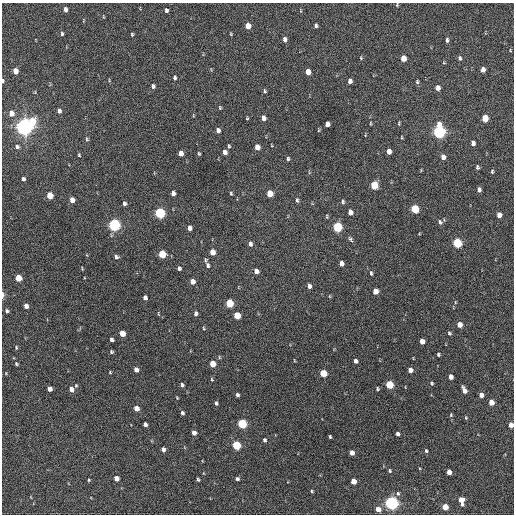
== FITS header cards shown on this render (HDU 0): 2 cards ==
NAXIS1  =                  512 / Axis length
NAXIS2  =                  512 / Axis length

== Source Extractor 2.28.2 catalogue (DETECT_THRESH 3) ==
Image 512 x 512 px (HDU 0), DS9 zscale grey, 1 PNG px = 1 image px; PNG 516 x 516 px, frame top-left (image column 1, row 512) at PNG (2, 3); no overlay
Background 234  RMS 15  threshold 45.1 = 3 sigma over >= 5 px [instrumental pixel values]
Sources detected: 159; all 159 listed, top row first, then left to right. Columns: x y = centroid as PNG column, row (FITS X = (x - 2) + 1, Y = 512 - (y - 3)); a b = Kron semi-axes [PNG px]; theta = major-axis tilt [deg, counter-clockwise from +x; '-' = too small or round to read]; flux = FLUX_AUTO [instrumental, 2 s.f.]
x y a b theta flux
397 5 5 4 - 930
65 9 5 4 - 3800
166 10 4 4 - 2400
316 25 4 3 - 2100
248 26 5 4 - 12000
62 34 5 4 - 1700
132 34 4 3 - 1200
231 34 4 3 - 880
284 39 5 4 - 3400
447 40 5 4 - 2100
510 50 3 2 - 750
361 58 4 4 - 1000
403 58 5 4 - 14000
460 58 6 5 - 2000
444 63 4 3 - 790
483 70 5 4 - 6000
15 71 5 4 - 11000
308 72 5 4 - 9400
174 77 6 4 -89 2200
3 81 4 3 - 1900
350 81 5 4 - 4300
417 82 5 4 - 1300
153 86 5 4 - 2300
438 88 5 4 - 5500
265 91 5 3 - 1300
220 108 4 3 - 1100
59 111 5 4 - 2800
11 113 5 5 - 7000
247 118 3 3 - 960
263 118 5 4 - 5400
485 118 5 4 - 23000
32 121 8 6 -78 21000
370 123 5 2 - 900
399 123 6 3 89 1100
327 124 5 4 - 7000
24 126 6 5 - 790000
218 130 5 4 - 4500
318 130 5 3 - 980
439 132 6 5 - 290000
402 137 4 2 - 870
87 139 7 4 -70 1500
473 143 5 4 - 3600
229 146 5 3 - 1400
17 147 5 4 - 2200
257 147 5 4 - 9200
225 152 5 4 - 4500
389 152 5 4 - 6400
181 153 5 4 - 7700
199 154 4 3 - 1200
79 155 5 4 - 1000
443 157 6 5 - 5200
288 159 5 4 - 1600
477 167 5 3 - 1800
492 171 5 4 - 1200
23 179 4 3 - 2400
374 185 5 5 - 32000
479 190 5 4 - 3300
173 193 5 4 - 4300
231 193 4 3 - 1200
270 194 5 4 - 19000
50 195 5 4 - 21000
72 200 5 4 - 10000
297 200 6 4 -83 1900
343 202 6 4 -81 1600
124 203 5 4 - 2600
415 209 5 5 - 49000
350 212 5 4 - 5600
160 213 5 5 - 130000
499 215 5 4 - 7100
327 217 6 3 90 1000
440 222 7 6 - 2400
114 225 5 5 - 220000
337 227 5 5 - 87000
190 228 5 4 - 4500
351 239 8 5 -54 2100
457 243 5 5 - 72000
250 244 6 4 -84 2700
212 252 5 4 - 12000
162 254 5 5 - 37000
116 257 6 5 - 2600
205 260 5 4 - 1400
341 263 5 4 - 5500
207 265 6 4 -76 2400
179 268 4 4 - 2700
256 271 5 4 - 6400
371 273 6 3 -76 1600
18 278 5 4 - 19000
192 282 5 4 - 9100
309 286 5 4 - 4200
375 291 5 4 - 9300
3 295 9 3 89 2700
145 298 5 4 - 4300
455 302 5 3 - 730
229 303 5 5 - 39000
26 306 5 4 - 5800
7 311 4 4 - 2100
196 313 5 4 - 3000
158 314 6 2 -77 860
237 315 5 4 - 27000
460 325 5 4 - 8900
204 328 5 3 - 970
122 333 5 4 - 18000
449 333 4 3 - 1300
111 339 4 4 - 2700
422 341 5 4 - 8400
16 347 5 3 - 1100
111 352 4 4 - 1600
438 354 3 3 - 1600
219 357 5 3 - 940
294 360 4 2 - 730
355 361 4 4 - 3400
16 364 4 4 - 1300
212 364 5 4 - 19000
136 370 5 4 - 5900
410 370 4 4 - 6600
110 372 4 4 - 830
323 373 5 4 - 27000
451 377 4 4 - 6600
212 379 5 3 - 950
432 383 5 4 - 1400
76 385 4 4 - 1000
182 385 4 4 - 2300
389 385 5 4 - 40000
50 389 4 4 - 6600
71 389 5 4 - 7400
377 389 4 3 - 1400
464 390 7 4 -65 6800
237 395 4 3 - 2000
481 395 4 4 - 5000
491 402 5 4 - 11000
216 403 4 3 - 2100
136 408 5 4 - 11000
182 413 4 3 - 2500
451 415 5 4 - 1100
466 418 5 3 - 930
145 424 4 4 - 4200
242 424 5 5 - 80000
511 425 4 4 - 7700
194 433 4 4 - 6100
398 434 4 3 - 3400
330 437 3 3 - 1300
264 440 4 3 - 2200
236 445 5 4 - 59000
163 449 4 4 - 4900
426 451 4 3 - 1500
352 453 4 4 - 7400
389 471 4 4 - 1300
449 472 4 4 - 8300
116 478 4 4 - 10000
237 479 4 4 - 2200
89 480 3 3 - 1000
198 480 3 3 - 1600
353 481 4 4 - 12000
312 491 3 3 - 1100
398 494 6 5 - 1900
461 500 7 4 -77 13000
391 503 5 5 - 330000
445 507 4 4 - 18000
378 509 4 4 - 9600
At the frame edge (FLAGS 8, measured only in part): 4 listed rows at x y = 397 5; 3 81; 3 295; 511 425